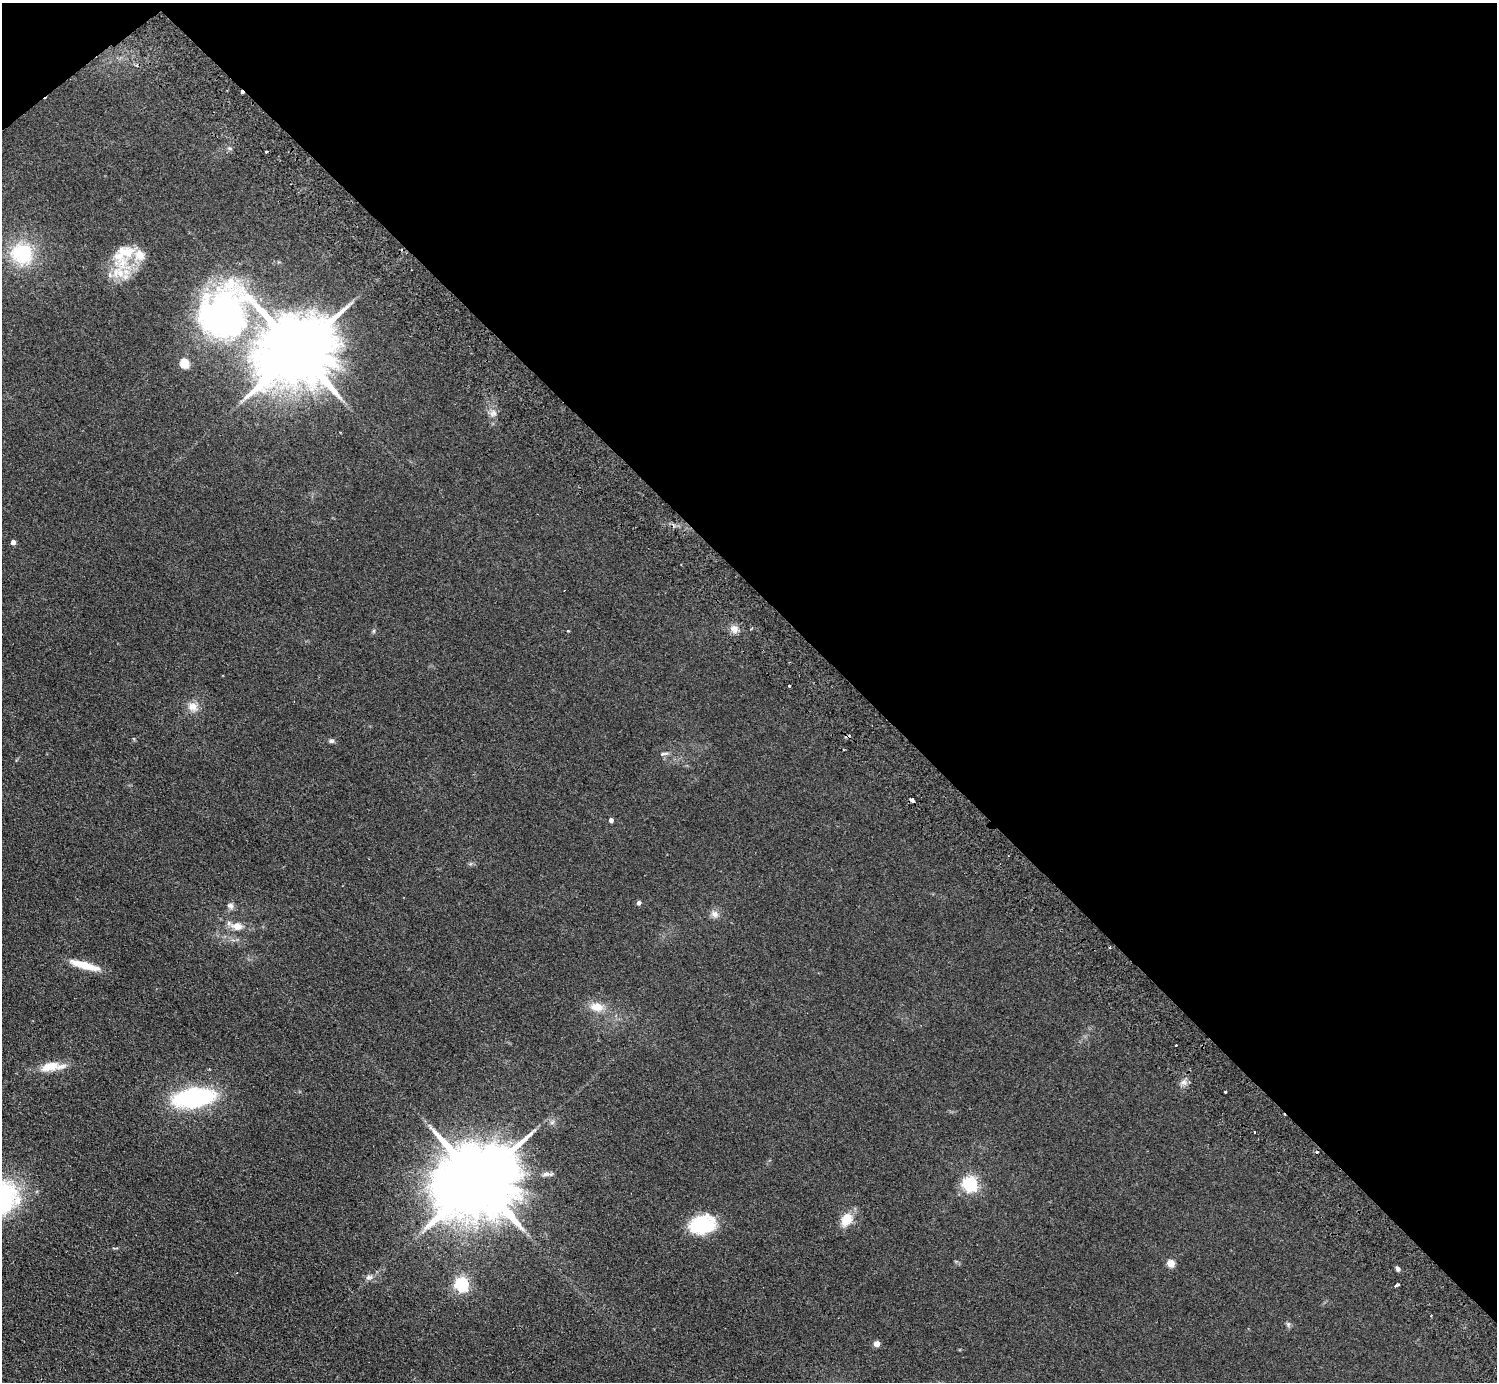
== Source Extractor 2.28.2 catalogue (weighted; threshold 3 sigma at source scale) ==
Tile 3 of 4 x 4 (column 3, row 1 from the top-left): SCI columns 3038-4532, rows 4342-5721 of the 6072 x 6064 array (HDU 1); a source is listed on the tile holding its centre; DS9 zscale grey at full resolution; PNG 1499 x 1384 px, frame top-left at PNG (2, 3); no overlay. Shown black and unused: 43% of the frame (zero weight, under 2 of 3 exposures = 3% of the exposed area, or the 3 px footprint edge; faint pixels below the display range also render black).
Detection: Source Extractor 2.28.2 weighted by HDU 2 'WHT'; one run over the whole footprint, this tile lists its part. Background 0.115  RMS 0.011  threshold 0.0477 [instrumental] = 3 sigma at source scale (4.5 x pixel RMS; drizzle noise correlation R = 1.50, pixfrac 1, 0.05/0.05 arcsec/px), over >= 5 px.
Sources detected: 50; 4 cosmic-ray / hot-pixel residue — not listed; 6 inside a brighter listed object's ellipse — not listed separately; the other 40 listed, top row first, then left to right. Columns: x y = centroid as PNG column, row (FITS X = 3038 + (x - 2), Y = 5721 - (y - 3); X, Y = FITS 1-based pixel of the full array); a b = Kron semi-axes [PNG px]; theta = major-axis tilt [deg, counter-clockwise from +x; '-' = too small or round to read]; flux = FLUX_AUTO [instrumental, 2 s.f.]
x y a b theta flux
124 253 40 22 33 37
22 254 28 26 -37 63
223 317 96 73 -43 400
297 351 22 17 37 13000
493 414 11 7 22 4.5
13 542 4 4 - 5.8
734 629 11 9 -30 6.5
374 631 6 4 89 1.4
789 686 3 3 - 3.1
193 707 14 12 -22 10
331 741 8 5 0 2.2
664 754 12 4 10 2.7
912 800 4 3 - 10
611 820 4 4 - 3.9
639 903 5 4 - 3.2
230 906 10 7 -29 3.8
715 914 11 9 -31 5.6
237 926 18 11 -4 11
85 965 36 8 -16 23
597 1007 19 12 -8 14
1176 1045 3 3 - 2.8
50 1066 25 11 15 19
1184 1083 10 6 -52 4
1225 1091 3 3 - 3.4
194 1098 28 13 7 200
552 1122 7 4 2 2.2
1317 1152 3 3 - 4.4
477 1181 25 18 35 16000
969 1184 6 6 - 250
846 1220 16 12 55 17
703 1225 29 20 14 55
115 1248 11 2 0 1.2
1170 1263 5 5 - 29
1397 1269 6 5 - 2.6
369 1277 10 7 4 4.3
462 1284 6 6 - 220
1396 1285 5 3 - 4.3
1431 1315 3 2 - 0.8
1288 1324 7 5 -79 2.1
877 1343 4 4 - 12
Overlapping masked pixels (flux is a lower limit): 2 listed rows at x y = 223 317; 912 800